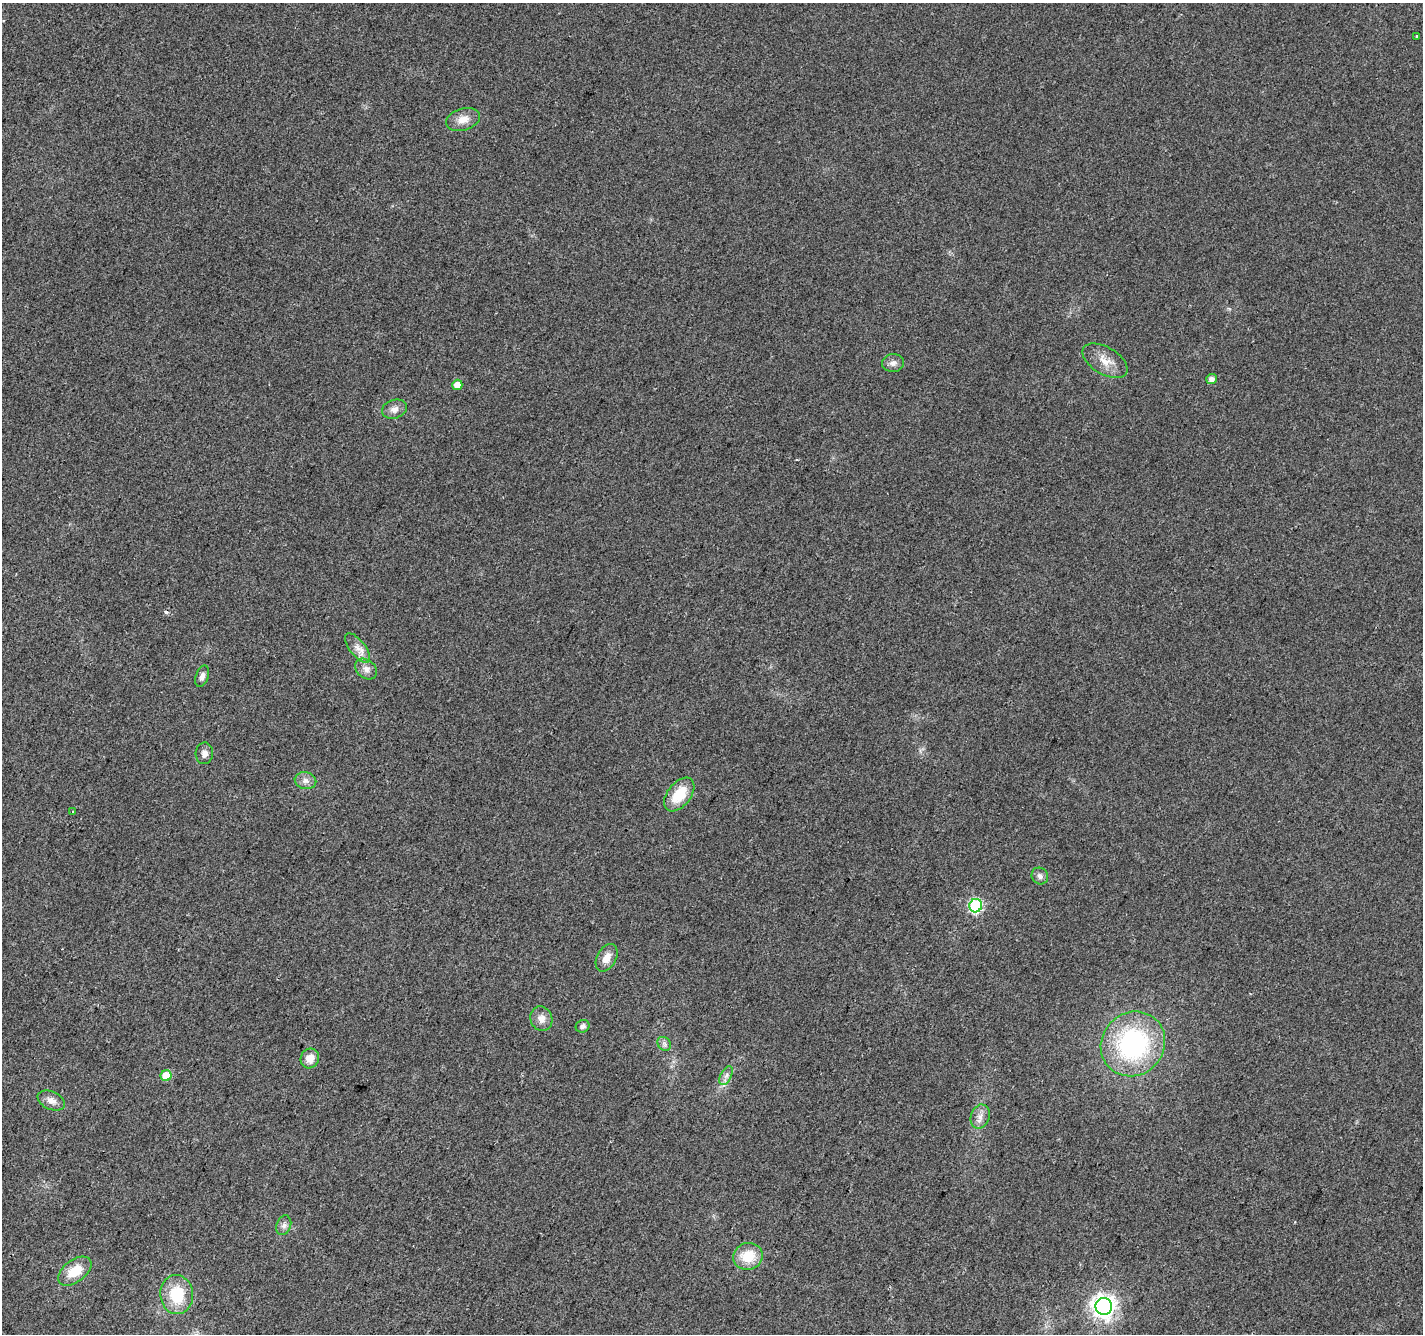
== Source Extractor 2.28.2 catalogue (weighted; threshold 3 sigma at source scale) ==
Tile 7 of 4 x 4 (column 3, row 2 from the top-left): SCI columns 2849-4269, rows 2935-4266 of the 5690 x 5802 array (HDU 1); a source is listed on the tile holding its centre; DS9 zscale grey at full resolution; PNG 1425 x 1336 px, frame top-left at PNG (2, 3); each listed source drawn as its Kron ellipse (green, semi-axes under 4 px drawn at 4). Shown black and unused: <1% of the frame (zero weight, under 2 of 3 exposures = <1% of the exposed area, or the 3 px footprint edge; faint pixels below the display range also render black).
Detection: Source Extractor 2.28.2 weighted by HDU 2 'WHT'; one run over the whole footprint, this tile lists its part. Background 0.0552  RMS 0.0089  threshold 0.04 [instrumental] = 3 sigma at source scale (4.5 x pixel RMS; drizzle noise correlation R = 1.50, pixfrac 1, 0.0396/0.0396 arcsec/px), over >= 5 px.
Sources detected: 33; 2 cosmic-ray / hot-pixel residue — neither listed nor drawn; the other 31 listed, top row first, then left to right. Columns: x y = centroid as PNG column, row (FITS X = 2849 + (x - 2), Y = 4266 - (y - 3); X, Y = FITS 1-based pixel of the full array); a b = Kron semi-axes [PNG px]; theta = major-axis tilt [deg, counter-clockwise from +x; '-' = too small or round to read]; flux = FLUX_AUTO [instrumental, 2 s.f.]
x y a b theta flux
1416 36 3 3 - 2.2
463 119 17 11 18 10
1105 361 25 13 -31 13
893 363 11 9 2 4.4
1211 379 5 5 - 4.7
457 385 5 5 - 7.9
394 409 12 9 18 5.9
358 648 17 8 -51 7.5
366 669 12 9 -40 5.3
202 676 11 6 72 4.1
204 753 11 8 87 4.7
305 781 11 8 -11 5
679 794 19 11 52 26
73 811 3 2 - 0.66
1040 876 9 8 - 3.7
976 906 7 6 - 120
607 958 15 9 62 8.5
541 1019 12 11 - 7
583 1026 7 6 - 2.9
664 1044 8 6 -46 2.6
1133 1044 33 31 47 140
310 1058 10 9 - 9.6
166 1076 5 5 - 16
726 1076 10 5 63 3.5
51 1100 14 9 -24 6.5
980 1116 12 9 70 6.1
284 1225 10 7 70 3.6
748 1256 15 13 19 23
75 1271 19 11 37 19
177 1295 19 16 -85 34
1104 1306 8 8 - 650